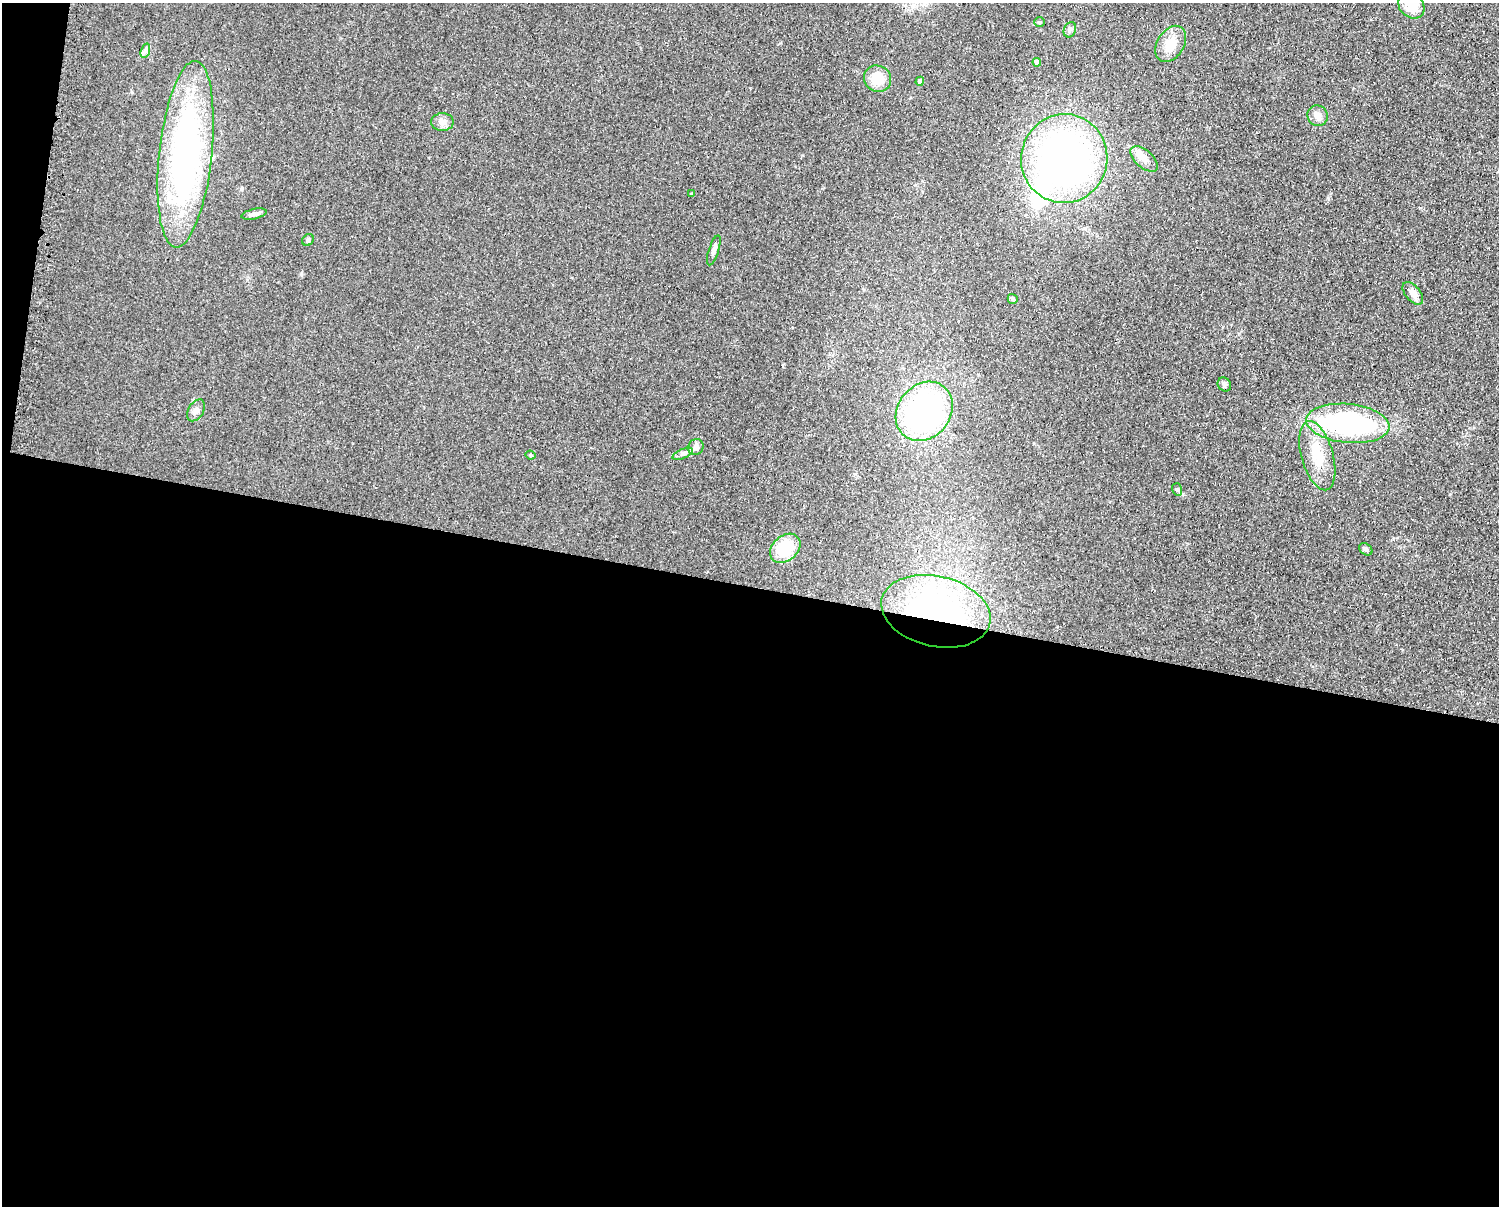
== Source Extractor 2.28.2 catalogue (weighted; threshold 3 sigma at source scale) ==
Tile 10 of 3 x 4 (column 1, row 4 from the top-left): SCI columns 123-1619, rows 1-1204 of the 4863 x 4814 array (HDU 1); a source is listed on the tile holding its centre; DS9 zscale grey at full resolution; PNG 1501 x 1208 px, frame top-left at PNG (2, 3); each listed source drawn as its Kron ellipse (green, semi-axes under 4 px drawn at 4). Shown black and unused: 52% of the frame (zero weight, under 2 of 3 exposures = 2% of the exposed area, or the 3 px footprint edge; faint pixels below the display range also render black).
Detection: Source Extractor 2.28.2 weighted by HDU 2 'WHT'; one run over the whole footprint, this tile lists its part. Background 0.098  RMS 0.011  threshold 0.0502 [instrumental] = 3 sigma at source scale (4.5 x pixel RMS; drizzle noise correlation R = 1.50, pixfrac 1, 0.05/0.05 arcsec/px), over >= 5 px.
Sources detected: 33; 1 inside a brighter object's white glare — neither listed nor drawn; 1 inside a brighter listed object's ellipse — not listed separately; the other 31 listed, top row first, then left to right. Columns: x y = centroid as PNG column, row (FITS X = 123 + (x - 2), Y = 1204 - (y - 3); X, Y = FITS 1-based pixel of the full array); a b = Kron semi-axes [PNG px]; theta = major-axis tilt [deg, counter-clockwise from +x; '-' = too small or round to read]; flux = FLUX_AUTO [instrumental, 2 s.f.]
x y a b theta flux
1411 5 15 11 -47 26
1039 22 5 5 - 1.6
1070 30 8 6 69 2.9
1171 44 20 13 58 21
145 51 7 4 72 2.9
1037 62 4 4 - 8.1
877 79 14 13 - 25
920 81 4 4 - 6.8
1318 116 10 10 - 7.8
442 122 11 9 0 6.9
186 154 94 26 84 360
1064 159 44 43 - 510
1144 159 16 8 -41 11
691 194 4 3 - 0.87
254 214 13 5 12 4
308 240 6 5 - 1.8
714 250 15 5 72 4.1
1413 293 13 7 -50 9.9
1013 299 5 5 - 2.5
1224 384 7 6 - 2.9
196 410 12 7 59 5.6
924 411 32 26 51 270
1348 423 42 19 -6 210
696 447 8 7 - 5.7
683 454 11 4 24 3.3
531 455 5 3 - 1.5
1317 456 36 16 -74 35
1177 489 6 5 - 2.2
785 548 17 12 41 39
1366 549 7 5 -38 2.7
936 611 55 35 -13 230
Overlapping masked pixels (flux is a lower limit): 1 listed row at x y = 936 611
Isophote crosses this tile's border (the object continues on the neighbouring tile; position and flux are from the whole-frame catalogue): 1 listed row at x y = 1411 5
Unlisted compact peaks at least as high as the median listed source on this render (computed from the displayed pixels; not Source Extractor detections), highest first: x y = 301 274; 1328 198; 1450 494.